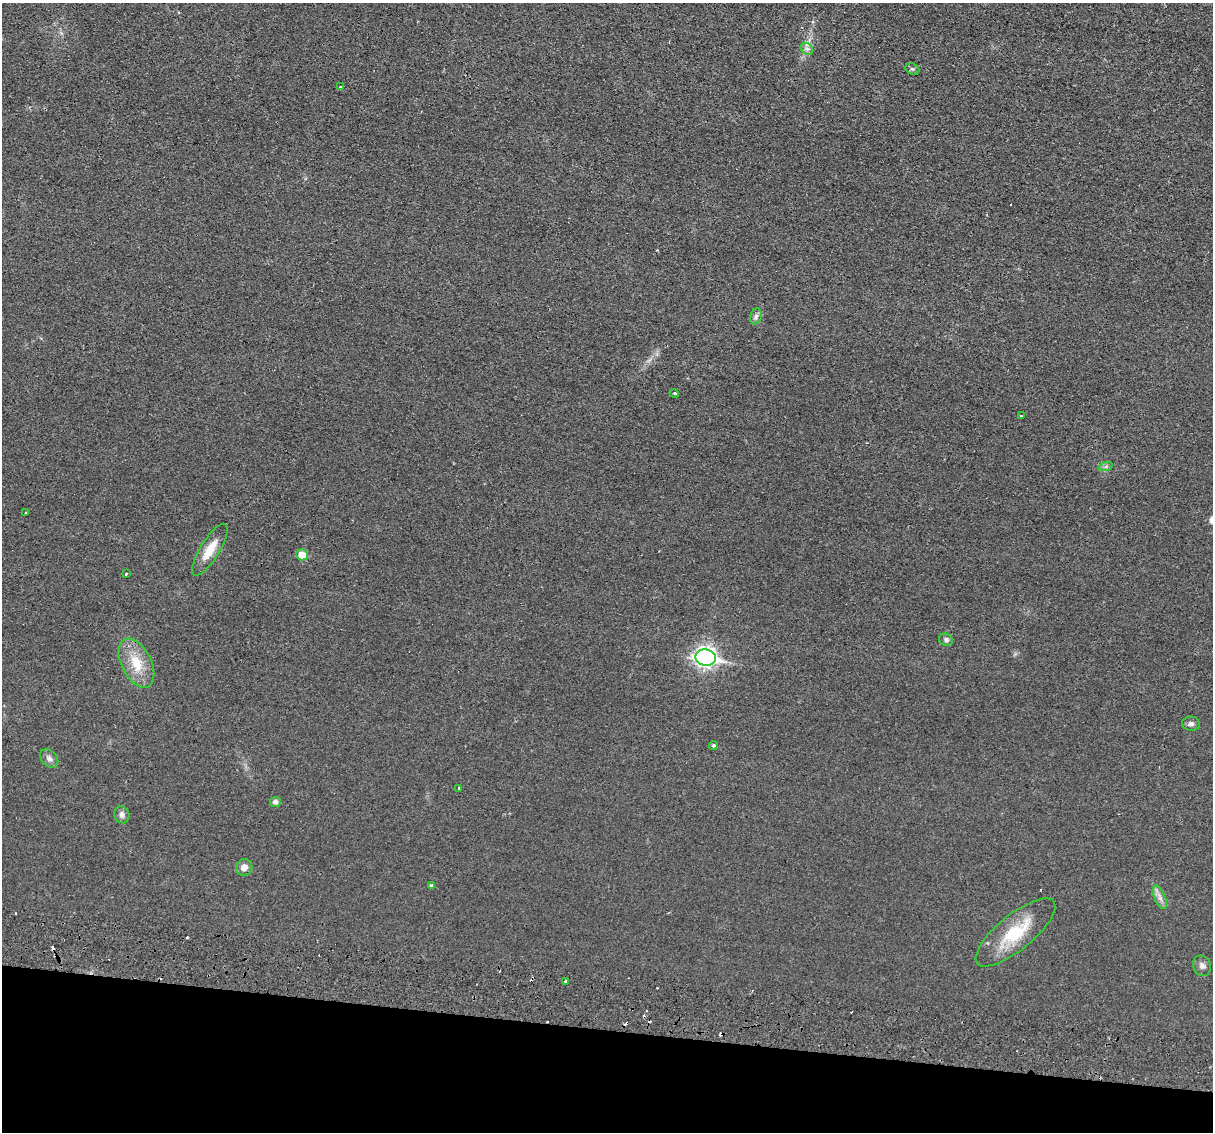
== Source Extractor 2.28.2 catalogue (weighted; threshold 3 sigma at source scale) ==
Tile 15 of 4 x 4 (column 3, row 4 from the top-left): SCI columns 2440-3650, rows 293-1422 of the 4875 x 4985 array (HDU 1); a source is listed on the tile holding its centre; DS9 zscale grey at full resolution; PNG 1215 x 1134 px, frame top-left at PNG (2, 3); each listed source drawn as its Kron ellipse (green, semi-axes under 4 px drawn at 4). Shown black and unused: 9% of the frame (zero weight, under 2 of 3 exposures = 3% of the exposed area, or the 3 px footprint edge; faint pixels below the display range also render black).
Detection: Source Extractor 2.28.2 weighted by HDU 2 'WHT'; one run over the whole footprint, this tile lists its part. Background 0.0238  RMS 0.0054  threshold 0.0241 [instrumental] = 3 sigma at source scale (4.5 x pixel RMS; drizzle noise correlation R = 1.50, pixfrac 1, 0.05/0.05 arcsec/px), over >= 5 px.
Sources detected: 36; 10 cosmic-ray / hot-pixel residue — neither listed nor drawn; the other 26 listed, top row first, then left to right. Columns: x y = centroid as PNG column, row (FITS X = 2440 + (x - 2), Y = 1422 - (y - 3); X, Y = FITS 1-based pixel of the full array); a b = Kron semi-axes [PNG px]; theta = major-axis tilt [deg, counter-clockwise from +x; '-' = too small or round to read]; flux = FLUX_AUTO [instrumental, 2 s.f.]
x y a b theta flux
807 49 7 5 -42 1.6
912 69 7 5 -21 0.92
341 87 3 3 - 1.3
756 316 8 6 72 1.6
674 393 4 3 - 0.55
1021 416 3 2 - 0.56
1106 466 7 4 19 0.97
26 512 3 3 - 0.67
210 550 30 9 58 9.3
302 555 6 5 - 8.9
126 574 3 2 - 2.5
946 640 7 6 - 1.3
706 658 10 8 -10 240
136 663 26 15 -63 14
1191 724 9 7 -4 1.7
713 745 4 4 - 0.81
49 758 10 7 -47 2.1
459 788 3 2 - 0.44
275 802 5 5 - 2.1
122 815 9 7 -72 2.2
244 867 8 8 - 3.4
431 885 4 4 - 0.73
1160 897 12 5 -67 2.7
1015 932 49 17 39 25
1202 966 10 8 -67 2.1
565 982 4 3 - 2.1